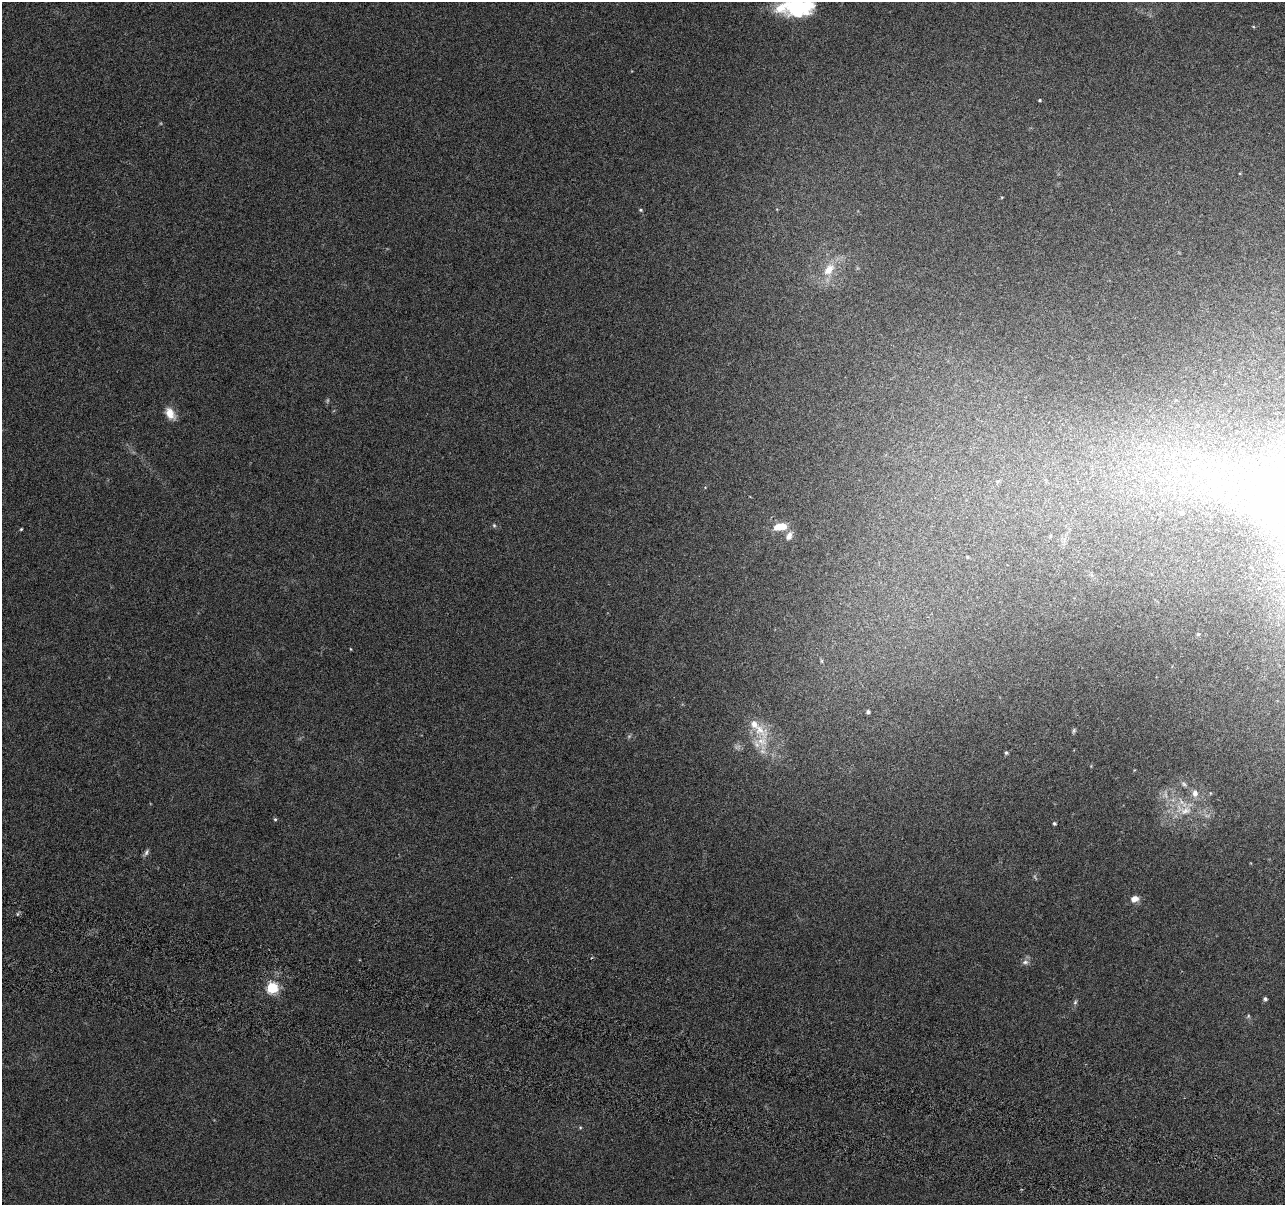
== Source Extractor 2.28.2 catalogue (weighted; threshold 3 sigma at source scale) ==
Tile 6 of 4 x 4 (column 2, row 2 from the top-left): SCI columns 1300-2582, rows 2686-3888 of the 5170 x 5431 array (HDU 1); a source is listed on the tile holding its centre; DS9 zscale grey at full resolution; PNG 1287 x 1207 px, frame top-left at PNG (2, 2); no overlay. Shown black and unused: <1% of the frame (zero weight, under 3 of 6 exposures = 3% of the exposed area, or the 3 px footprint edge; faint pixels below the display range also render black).
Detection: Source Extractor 2.28.2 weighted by HDU 2 'WHT'; one run over the whole footprint, this tile lists its part. Background 0.0304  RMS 0.004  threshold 0.0163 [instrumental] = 3 sigma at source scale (4.09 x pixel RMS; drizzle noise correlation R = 1.36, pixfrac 0.8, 0.0396/0.0396 arcsec/px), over >= 5 px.
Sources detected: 40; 4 too faint to see at this stretch — not listed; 2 inside a brighter listed object's ellipse — not listed separately; the other 34 listed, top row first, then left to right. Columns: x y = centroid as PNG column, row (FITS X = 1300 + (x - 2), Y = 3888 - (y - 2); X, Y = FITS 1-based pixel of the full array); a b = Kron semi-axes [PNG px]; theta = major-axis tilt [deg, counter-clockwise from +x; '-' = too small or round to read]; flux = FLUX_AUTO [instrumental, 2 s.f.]
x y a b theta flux
797 7 38 17 5 31
1040 100 4 3 - 0.39
1002 197 4 3 - 0.31
641 210 5 4 - 0.51
829 269 20 12 51 6.8
170 413 16 10 -57 4.1
998 481 6 4 43 0.57
1182 513 6 5 - 0.73
494 525 6 5 - 0.54
780 527 16 8 8 6.3
21 529 4 3 - 0.39
789 536 12 8 70 2.1
1050 536 5 4 - 0.46
967 557 4 3 - 0.42
1281 559 7 6 - 1.5
1198 634 5 4 - 0.53
351 649 4 3 - 0.28
822 661 6 4 -71 0.58
868 712 5 5 - 0.76
1074 730 6 5 - 0.58
762 741 26 17 87 10
1006 753 4 4 - 0.59
1184 784 9 5 -48 0.88
1195 793 10 8 86 2.2
1186 811 19 11 9 5.9
275 819 4 4 - 0.49
1054 823 4 4 - 0.58
146 852 11 5 57 1
1134 899 10 8 13 2.3
1025 962 10 6 7 1.3
272 988 6 6 - 35
1265 999 4 4 - 0.86
1075 1002 7 5 67 0.71
1248 1016 6 5 - 0.5
Isophote crosses this tile's border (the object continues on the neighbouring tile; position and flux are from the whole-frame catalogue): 1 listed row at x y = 797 7